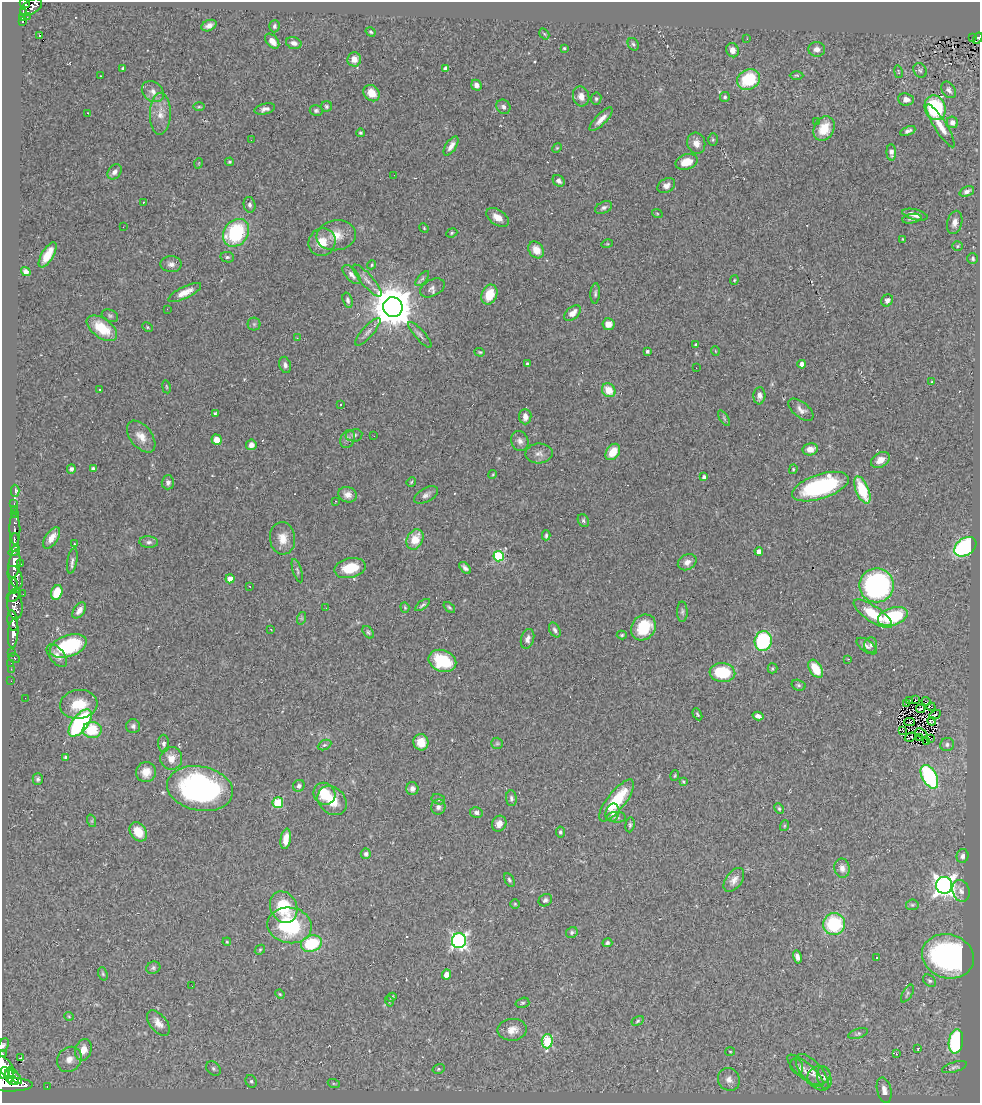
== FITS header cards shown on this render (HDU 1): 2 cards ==
NAXIS1  =                  978
NAXIS2  =                 1101

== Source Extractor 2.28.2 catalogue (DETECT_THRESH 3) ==
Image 978 x 1101 px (HDU 1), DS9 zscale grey, 1 PNG px = 1 image px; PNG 982 x 1105 px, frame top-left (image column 1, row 1101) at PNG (2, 2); each listed source drawn as its Kron ellipse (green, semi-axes under 4 px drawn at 4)
Background 0.82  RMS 0.041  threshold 0.122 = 3 sigma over >= 5 px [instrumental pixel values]
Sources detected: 340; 2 with non-positive FLUX_AUTO (blend fragments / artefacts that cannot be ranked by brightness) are neither listed nor drawn; the other 338 listed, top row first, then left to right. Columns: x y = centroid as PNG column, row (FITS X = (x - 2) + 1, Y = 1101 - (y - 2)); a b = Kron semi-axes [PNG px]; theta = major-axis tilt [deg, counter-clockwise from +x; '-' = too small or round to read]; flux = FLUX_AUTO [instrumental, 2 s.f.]
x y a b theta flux
25 3 5 3 - 400
31 7 12 7 29 620
23 13 3 3 - 140
27 17 2 2 - 9.8
22 18 4 3 - 130
23 22 3 3 - 47
209 26 8 5 23 13
274 26 6 5 - 6.5
371 32 5 4 - 4.2
544 34 6 4 -58 3.5
39 35 3 2 - 3.7
973 38 3 3 - 13
978 38 6 4 57 110
747 39 3 2 - 5.4
272 41 9 5 -49 25
294 43 8 5 -17 14
633 44 6 5 - 4.9
564 48 3 3 - 2.9
817 49 8 7 - 15
732 50 7 6 - 15
354 59 7 7 - 28
123 68 4 3 - 3.9
445 68 4 4 - 12
920 70 7 6 - 6.4
898 72 6 3 -81 2.4
797 75 7 3 0 3.3
100 76 2 2 - 2.2
749 79 12 10 30 120
476 85 5 5 - 13
949 90 9 6 -55 11
153 92 12 9 -41 20
372 93 9 7 -45 42
581 96 10 8 -77 20
725 97 5 4 - 4.8
596 99 6 5 - 4.9
906 99 8 6 -7 16
326 106 5 5 - 6.4
199 107 6 4 1 4.2
503 107 7 6 - 8.7
935 108 12 10 -68 230
265 109 10 5 14 11
316 111 6 5 - 6.1
88 113 4 2 - 2.1
160 114 21 10 88 38
601 119 15 5 46 20
817 122 4 3 - 6.3
952 122 6 5 - 13
940 126 25 6 -58 35
824 129 13 10 62 56
908 131 8 4 22 8.8
361 133 4 4 - 4.5
251 140 2 2 - 1.6
713 140 6 4 -90 3.9
696 143 11 9 -74 22
451 146 11 5 57 17
557 148 5 4 - 2.9
891 152 8 4 -87 9.4
230 162 4 3 - 3.6
686 162 11 7 16 40
199 163 5 3 - 2.1
114 172 8 6 51 12
394 175 3 2 - 2.1
559 181 6 5 - 9.6
666 186 9 7 32 15
967 191 7 4 23 10
143 202 3 2 - 2.1
249 205 8 6 -77 8.3
604 208 9 5 26 8.2
657 213 5 3 - 2.6
915 215 13 5 -14 23
497 217 12 7 -33 26
912 219 9 4 10 7.5
955 222 12 7 75 17
123 227 2 2 - 2.4
424 228 5 4 - 3.1
236 233 15 12 53 220
452 233 6 4 23 3.8
336 235 20 15 9 48
903 239 4 4 - 2.2
322 242 14 13 - 45
607 244 5 3 - 2.6
957 246 5 4 - 3.5
536 250 9 7 -53 33
48 255 14 6 59 38
227 257 7 5 -12 6.2
973 259 5 5 - 5.6
171 264 10 8 -1 14
372 265 5 4 - 4.1
26 272 5 4 - 11
352 275 11 6 -48 15
422 279 9 4 48 7.1
367 280 20 6 -49 17
734 280 5 4 - 2.9
432 288 13 8 27 13
185 292 18 6 26 28
595 293 10 4 86 6.4
489 294 10 7 69 61
348 300 8 4 -73 7.7
887 301 6 5 - 12
393 307 10 9 - 10000
167 309 3 2 - 3.4
572 313 9 6 41 27
110 316 8 6 -25 6
254 324 6 6 - 5.6
608 324 6 6 - 26
147 327 5 4 - 3.4
102 328 17 9 -36 82
368 332 18 5 48 13
420 335 16 5 -48 10
297 338 3 2 - 3
696 345 3 3 - 4.8
647 351 3 3 - 5.7
715 351 5 3 - 1.9
480 352 5 4 - 3.3
527 364 3 3 - 5.3
802 364 4 4 - 15
285 365 8 5 -75 9.5
696 368 2 2 - 1.9
932 382 3 2 - 3.3
166 387 7 3 -80 2.9
99 390 3 3 - 15
609 390 7 6 - 45
759 396 8 6 86 12
340 405 3 2 - 3.6
801 410 15 7 -39 15
215 413 4 3 - 6
525 417 8 6 -87 19
724 418 9 3 -57 4.3
354 435 8 6 9 7.4
374 436 2 2 - 4.9
141 437 18 10 -51 31
348 439 9 7 64 10
217 440 5 5 - 30
520 441 10 8 -67 13
251 445 5 5 - 13
810 449 8 6 11 23
613 452 9 6 54 47
539 453 13 10 2 17
880 460 10 7 31 26
71 469 5 4 - 7.5
93 469 4 4 - 11
793 469 5 3 - 3.1
493 474 4 3 - 2.6
704 477 4 4 - 10
168 482 7 6 - 11
411 482 5 4 - 3.3
820 487 29 12 18 360
862 490 14 6 -67 130
15 491 6 3 -89 27
348 495 9 7 -17 18
426 495 13 7 30 12
335 501 2 2 - 2.8
14 503 3 2 - 20
14 509 2 2 - 3
14 513 3 3 - 57
583 520 7 5 -61 5.5
15 529 15 5 -89 450
546 535 5 3 - 4.9
52 538 12 6 55 24
282 538 16 12 -86 35
415 539 11 8 63 50
149 542 9 6 -4 8.6
15 543 9 4 86 980
74 544 3 2 - 3
965 547 12 8 34 390
14 551 6 4 33 730
759 551 4 4 - 18
499 556 5 5 - 220
72 561 13 5 79 9.3
687 562 10 7 27 16
14 564 14 6 82 2300
21 564 2 2 - 2.7
350 568 16 9 13 74
465 568 7 4 -46 9.1
297 571 12 4 -72 6.4
15 577 12 6 -68 920
230 579 4 4 - 33
877 585 17 17 - 640
13 586 8 4 85 350
250 586 3 2 - 3.6
57 592 7 5 69 62
23 594 2 2 - 4.6
14 595 8 5 43 550
15 605 14 7 -85 810
422 605 8 3 38 5.7
405 607 5 4 - 3.6
449 607 7 4 -41 4.3
326 608 2 2 - 1.4
79 610 9 5 55 16
682 612 10 5 -90 6.7
873 614 23 7 -34 93
893 616 15 9 17 180
302 618 6 4 72 3.9
13 621 10 5 -82 1000
643 627 14 11 52 100
271 629 2 2 - 1.9
555 630 8 5 -61 8
368 632 7 4 -52 5
13 633 15 5 85 1500
622 635 5 4 - 3.8
528 639 10 6 73 12
763 641 10 8 78 240
871 645 8 6 88 7.6
68 646 19 10 19 200
867 646 12 5 -35 11
11 652 3 2 - 31
57 656 13 7 -50 16
14 658 6 3 -29 150
848 659 3 2 - 3.7
442 661 14 10 -22 140
11 663 2 2 - 7.2
772 668 5 5 - 4.2
11 669 2 2 - 16
816 669 10 6 -57 71
722 672 13 9 -5 130
11 681 2 2 - 3.6
798 685 7 5 -17 5.7
25 698 3 2 - 2.1
915 700 3 2 - 3
910 701 4 2 - 3
926 701 4 2 - 3.5
906 703 3 2 - 5.5
79 704 19 14 7 70
931 706 4 2 - 2.5
921 709 4 2 - 3.7
697 714 6 3 -61 3.6
935 715 6 3 28 4.7
758 716 5 4 - 13
932 721 4 2 - 2.5
909 722 5 2 - 0.71
80 723 16 8 53 400
133 726 7 7 - 8.1
92 730 9 8 - 85
903 730 4 2 - 1.8
921 733 6 2 -25 0.11
910 737 6 2 30 0.62
920 738 2 2 - 2.5
931 739 3 2 - 2.1
421 742 8 7 - 33
927 742 3 2 - 2.8
164 743 9 5 -87 9.1
497 743 6 5 - 5.1
324 745 7 4 25 5.3
947 745 7 6 - 7.7
66 757 4 3 - 4.4
171 758 11 11 - 30
146 772 10 10 - 28
675 776 5 3 - 2.6
929 777 13 7 -61 300
38 779 6 5 - 5.6
683 782 4 3 - 3
299 786 6 5 - 7.1
200 789 33 22 -11 630
412 789 6 6 - 12
324 794 11 10 - 79
511 798 8 5 -86 7
438 799 7 5 -15 5
617 800 25 9 52 120
332 801 16 13 -44 53
278 803 5 5 - 150
438 807 7 7 - 10
779 809 6 4 -63 4.1
476 812 6 5 - 8.5
612 813 9 7 75 13
617 817 9 5 -4 7.4
92 821 6 4 -72 4.1
499 824 8 7 - 21
630 825 7 4 84 5.5
784 826 5 3 - 2.8
138 832 10 7 -54 44
560 832 5 4 - 4.9
286 839 10 5 81 29
366 854 5 5 - 6.9
962 856 7 6 - 8.9
842 868 10 7 -80 15
509 880 7 4 -60 5.2
734 880 14 8 54 19
944 885 8 8 - 1800
961 891 11 8 -71 13
545 900 7 5 34 6.8
515 904 5 5 - 3.3
912 905 6 5 - 4.5
284 907 16 13 -65 120
834 924 11 11 - 170
290 925 22 18 -9 230
572 932 6 5 - 6.2
459 940 7 7 - 820
227 942 4 3 - 2.5
607 943 5 4 - 5.3
311 944 11 8 17 140
260 950 5 4 - 3.7
948 956 26 22 -16 570
797 957 6 4 -76 12
877 958 3 3 - 4.1
153 968 7 6 - 6
103 974 7 4 -71 3.9
446 975 5 4 - 21
929 981 7 5 -38 5.4
192 986 2 2 - 5.7
907 993 10 4 59 5.7
280 994 5 4 - 3.1
392 997 5 4 - 4.2
389 1001 5 3 - 3
522 1003 7 5 15 4.9
69 1016 5 4 - 3
638 1021 6 4 29 4.3
158 1023 15 8 -51 22
512 1030 14 11 2 29
858 1033 10 5 18 5.4
547 1041 7 5 87 190
956 1041 12 7 81 290
3 1045 7 5 63 6
918 1049 3 2 - 2.1
83 1050 11 8 74 31
730 1051 5 3 - 2.7
3 1054 3 2 - 110
896 1054 4 2 - 3.6
20 1058 4 2 - 1.6
69 1059 13 11 48 25
797 1066 8 6 -67 8.1
5 1067 12 7 -55 2800
954 1067 13 5 17 7.5
213 1068 8 6 -46 7
438 1069 6 5 - 5.1
805 1071 23 8 -41 25
812 1072 22 10 -50 35
4 1073 6 5 - 1600
9 1076 7 4 -83 1100
14 1076 10 4 -51 490
819 1076 11 9 16 16
824 1078 12 7 -76 13
729 1079 11 10 - 21
14 1081 5 3 - 800
251 1081 6 5 - 5.8
8 1084 25 7 -1 3500
334 1084 6 4 -19 3.4
47 1087 3 2 - 18
884 1090 13 7 -76 20
At the frame edge (FLAGS 8, measured only in part): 5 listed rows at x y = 25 3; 978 38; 3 1045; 3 1054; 8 1084
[2 non-positive-flux detections neither listed nor drawn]